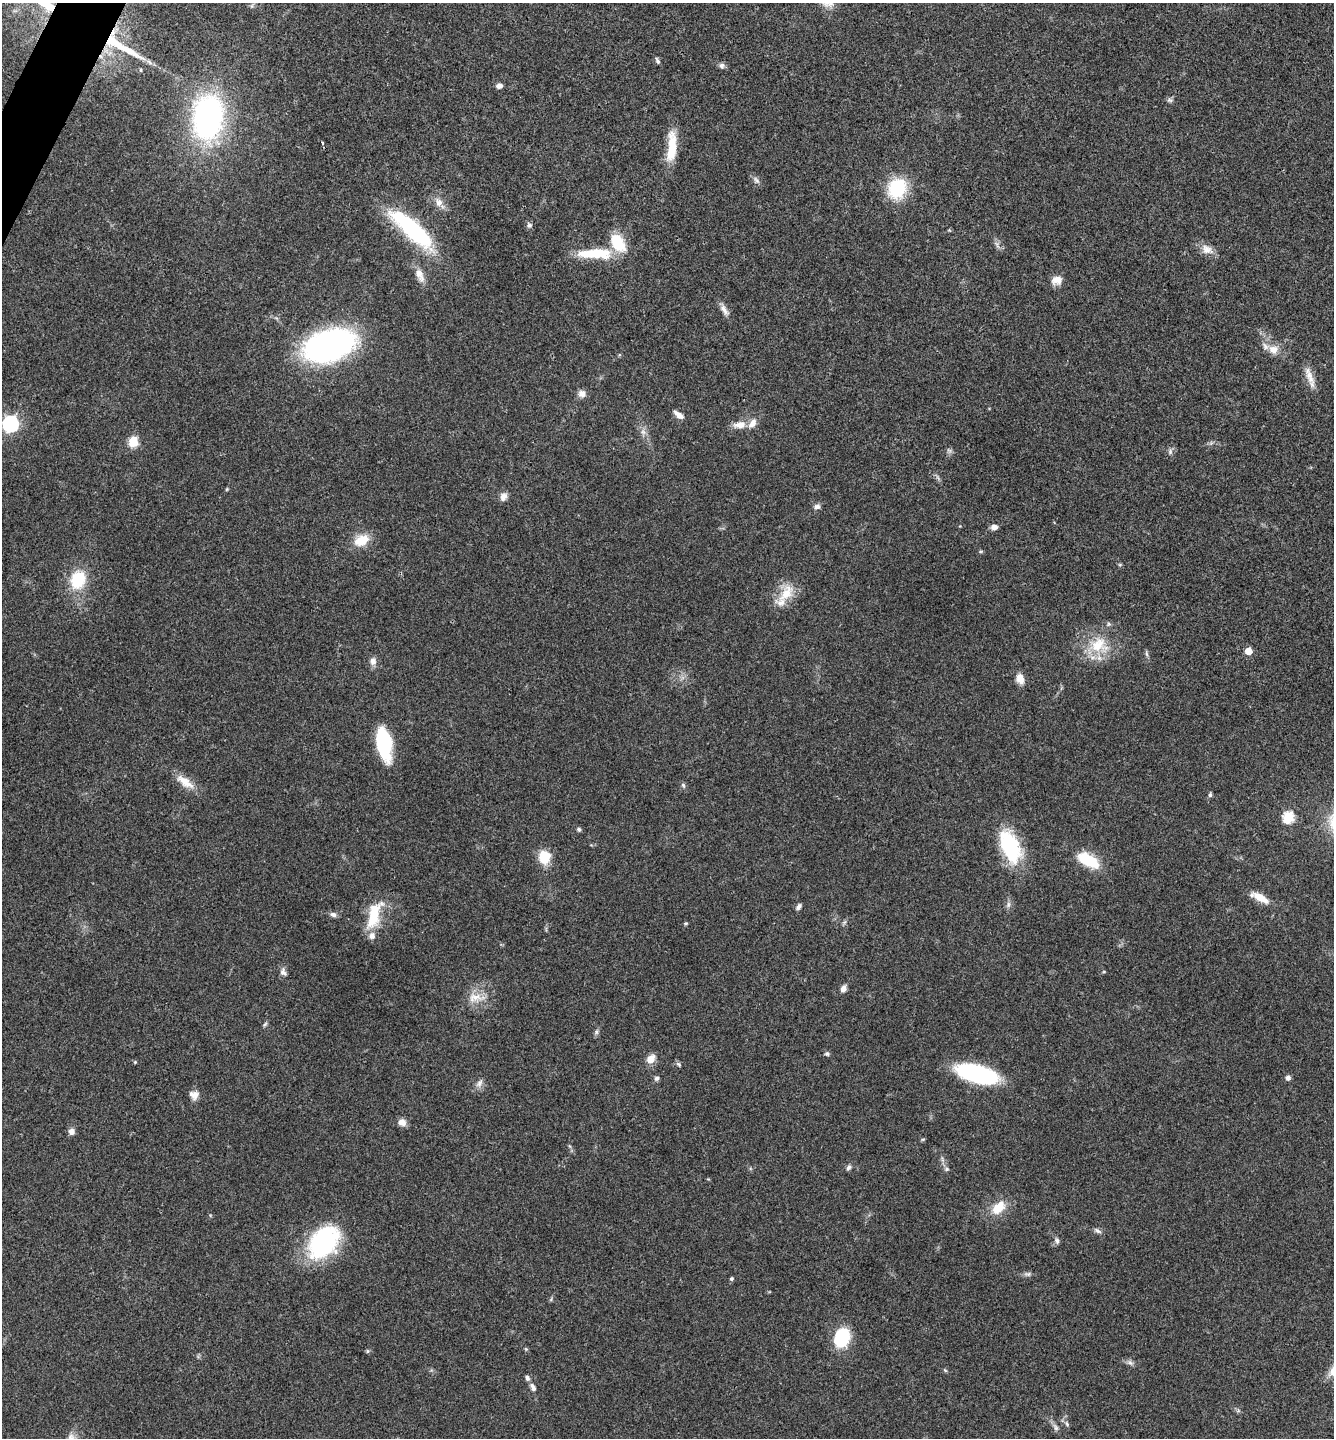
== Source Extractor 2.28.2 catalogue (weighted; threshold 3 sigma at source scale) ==
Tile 11 of 4 x 4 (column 3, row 3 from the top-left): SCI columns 2812-4143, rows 1442-2877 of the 5761 x 5752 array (HDU 1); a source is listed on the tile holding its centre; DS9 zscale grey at full resolution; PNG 1336 x 1440 px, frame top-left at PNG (2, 3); no overlay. Shown black and unused: <1% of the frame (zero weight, under 3 of 4 exposures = <1% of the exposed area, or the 3 px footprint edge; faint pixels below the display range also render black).
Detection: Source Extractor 2.28.2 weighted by HDU 2 'WHT'; one run over the whole footprint, this tile lists its part. Background 0.0754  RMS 0.0059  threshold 0.0265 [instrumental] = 3 sigma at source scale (4.5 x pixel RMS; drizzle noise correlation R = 1.50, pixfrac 1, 0.05/0.05 arcsec/px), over >= 5 px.
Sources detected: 97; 1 too faint to see at this stretch — not listed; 3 inside a brighter listed object's ellipse — not listed separately; the other 93 listed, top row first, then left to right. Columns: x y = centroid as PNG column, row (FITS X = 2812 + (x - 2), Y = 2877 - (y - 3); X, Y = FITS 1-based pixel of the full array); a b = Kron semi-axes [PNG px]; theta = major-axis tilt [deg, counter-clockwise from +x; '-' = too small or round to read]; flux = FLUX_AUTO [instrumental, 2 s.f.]
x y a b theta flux
252 6 6 4 89 0.97
120 46 64 12 -31 27
657 61 9 4 -62 1.3
722 66 7 7 - 1.8
499 86 7 6 - 2.2
1170 100 8 6 -2 1.4
208 117 36 24 84 160
322 143 4 3 - 0.81
672 147 37 10 86 17
756 180 11 7 -51 2.2
897 188 18 16 71 36
439 202 14 10 -63 5
529 225 8 7 - 1.6
412 229 62 18 -42 64
618 243 17 10 -59 25
997 245 13 4 -67 1.8
1207 249 17 12 -28 5.6
595 253 34 10 0 27
419 274 17 8 -64 6.4
1057 280 13 10 17 5.3
724 310 19 7 -60 3.7
329 345 34 20 17 250
1273 349 14 12 -13 6.1
1309 375 23 9 -70 6.5
582 394 9 8 - 3.8
679 415 13 5 -36 3.7
10 424 7 7 - 160
740 425 19 10 7 6.4
643 432 9 7 -87 2.5
133 442 6 5 - 32
1170 452 8 6 90 1.6
227 489 5 3 - 0.61
503 497 11 8 68 3.4
817 507 9 7 5 1.9
994 527 6 6 - 3.4
361 540 20 13 24 11
78 580 19 15 72 24
786 594 29 15 57 14
1098 645 29 23 7 23
1248 651 5 5 - 13
1146 654 9 4 -81 1.2
373 661 10 8 -84 3.2
1020 678 13 9 -73 5.3
384 743 30 13 -80 48
185 782 27 11 -36 9.3
683 785 7 5 -78 1.3
1210 795 6 5 - 1.1
1288 817 6 6 - 45
579 829 5 5 - 1.2
1010 847 39 20 -67 42
544 857 14 12 -87 15
1088 860 29 14 -31 20
1259 897 22 8 -27 8.8
1008 905 9 6 72 1.9
799 907 8 5 55 1.7
333 914 8 6 -16 2.1
374 915 38 15 73 20
686 923 5 4 - 0.74
283 972 12 8 -64 2.7
843 989 8 6 70 3
476 998 27 13 1 9.8
265 1024 7 4 45 1
596 1032 8 5 74 1.4
827 1054 6 5 - 1.2
650 1059 7 6 - 8.2
135 1062 5 4 - 0.64
678 1064 8 4 -45 1.1
977 1074 32 13 -16 90
656 1078 6 5 - 1.6
1288 1078 6 6 - 1.8
479 1083 13 7 59 3
194 1095 13 10 -25 4.1
402 1122 10 9 - 3.9
71 1131 8 7 - 3
923 1139 6 3 18 0.69
849 1167 8 6 56 1.5
947 1169 7 5 1 1.1
998 1208 20 12 44 12
1097 1231 12 5 -29 1.8
1057 1240 8 6 -71 1.9
323 1242 39 26 48 71
1027 1274 10 6 0 1.7
731 1279 5 4 - 0.96
551 1299 6 4 72 0.78
842 1337 15 12 70 39
526 1349 5 5 - 0.67
367 1351 6 5 - 0.86
1130 1363 10 6 -36 2
945 1370 5 4 - 0.7
527 1378 6 5 - 1.7
533 1387 11 6 -66 2.5
1067 1424 8 5 -71 1.5
1056 1427 12 6 -61 2.3
Overlapping masked pixels (flux is a lower limit): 1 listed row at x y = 120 46